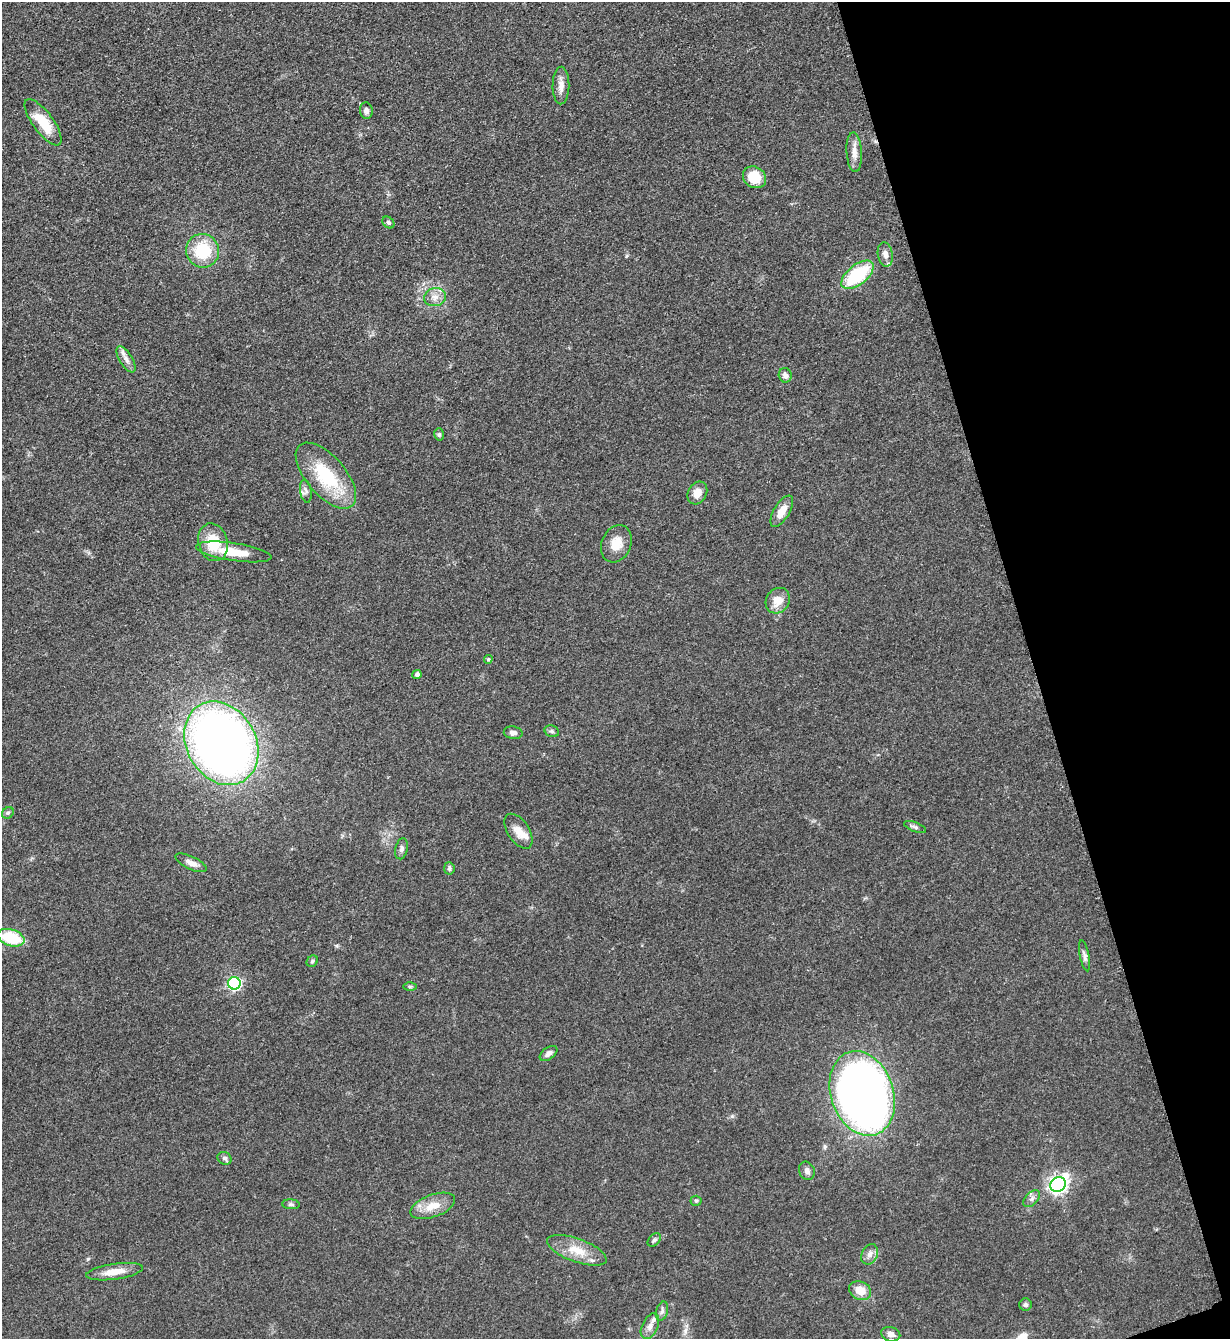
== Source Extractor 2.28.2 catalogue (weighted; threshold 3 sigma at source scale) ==
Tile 12 of 4 x 4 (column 4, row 3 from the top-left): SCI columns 3968-5195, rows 1347-2683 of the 5351 x 5363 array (HDU 1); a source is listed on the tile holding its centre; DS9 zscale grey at full resolution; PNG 1232 x 1341 px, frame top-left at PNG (2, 2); each listed source drawn as its Kron ellipse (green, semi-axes under 4 px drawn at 4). Shown black and unused: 16% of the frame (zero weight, under 3 of 5 exposures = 1% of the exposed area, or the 3 px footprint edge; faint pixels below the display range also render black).
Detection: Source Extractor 2.28.2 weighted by HDU 2 'WHT'; one run over the whole footprint, this tile lists its part. Background 0.0603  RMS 0.0063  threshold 0.0283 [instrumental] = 3 sigma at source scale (4.5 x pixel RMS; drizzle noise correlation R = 1.50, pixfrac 1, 0.05/0.05 arcsec/px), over >= 5 px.
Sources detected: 57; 2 inside a brighter listed object's ellipse — not listed separately; the other 55 listed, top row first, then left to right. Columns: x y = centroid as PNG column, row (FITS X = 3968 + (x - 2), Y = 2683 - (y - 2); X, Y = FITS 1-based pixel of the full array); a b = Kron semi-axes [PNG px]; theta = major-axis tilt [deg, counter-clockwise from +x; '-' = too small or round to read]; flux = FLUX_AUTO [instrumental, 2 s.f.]
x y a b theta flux
561 86 19 8 89 5.2
366 111 8 6 -82 2.4
43 122 27 10 -53 19
854 152 20 7 -86 5.3
754 177 12 10 -36 16
388 222 7 5 -44 1.5
203 251 17 16 - 27
885 254 12 7 -80 4
858 275 19 10 38 39
435 297 11 9 13 4.7
126 359 15 6 -59 3.8
785 375 7 6 - 2.4
439 434 6 5 - 1.2
326 476 40 19 -49 39
306 491 12 5 -81 2.1
697 493 12 9 61 5.7
782 511 18 7 59 7.5
213 542 19 14 -75 19
616 544 19 14 66 9.7
234 552 38 9 -8 17
778 601 13 11 54 8.3
488 659 4 3 - 0.85
417 675 4 4 - 2
552 731 7 5 -21 1.5
513 733 9 6 -10 2.5
221 743 44 34 -60 500
8 813 6 5 - 1.2
915 827 12 4 -21 1.6
518 831 20 10 -57 7
402 849 10 6 78 2.2
191 863 17 6 -25 3.9
449 868 6 5 - 1.2
11 938 14 8 -17 28
1084 956 16 5 -78 2.2
312 961 6 5 - 1.1
234 983 6 6 - 100
410 986 6 4 0 0.87
548 1053 10 6 36 2.7
862 1093 43 31 -71 590
225 1158 7 6 - 1.7
807 1171 9 7 -66 2.5
1058 1184 8 7 - 270
1032 1199 10 6 46 2.4
696 1201 5 5 - 0.91
291 1204 9 5 -4 1.4
433 1206 23 11 20 10
654 1240 8 5 43 1.3
577 1250 31 11 -20 13
870 1254 11 8 66 3.7
115 1272 29 8 8 9.4
860 1291 11 9 -25 8.8
1026 1305 6 6 - 1.9
662 1311 10 5 74 1.8
650 1326 13 8 64 4.4
891 1334 10 7 -16 3.5
Isophote crosses this tile's border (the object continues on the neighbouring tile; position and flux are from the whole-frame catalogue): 1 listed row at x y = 11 938
Unlisted compact peaks at least as high as the median listed source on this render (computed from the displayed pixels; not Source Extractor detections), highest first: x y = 732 1116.